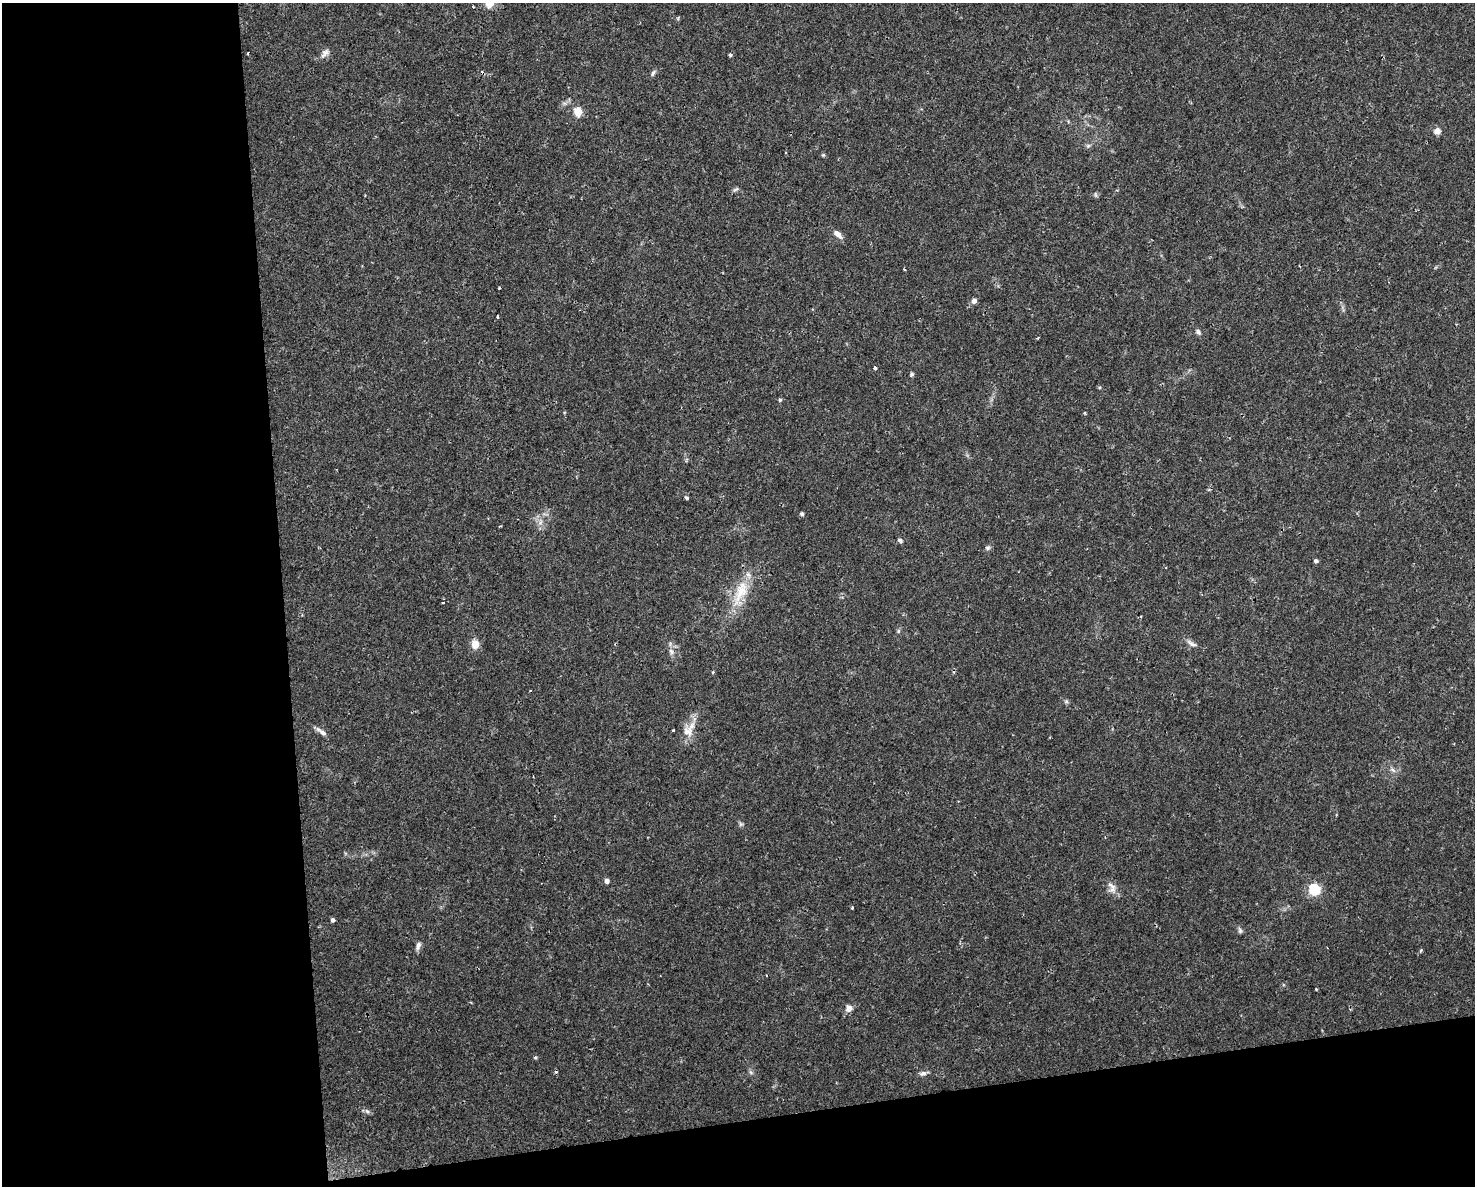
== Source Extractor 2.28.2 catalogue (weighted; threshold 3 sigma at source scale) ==
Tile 10 of 3 x 4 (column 1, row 4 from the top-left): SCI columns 62-1534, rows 1-1184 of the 4496 x 4734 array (HDU 1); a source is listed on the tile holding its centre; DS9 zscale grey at full resolution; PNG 1477 x 1188 px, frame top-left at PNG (2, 3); no overlay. Shown black and unused: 25% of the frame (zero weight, under 2 of 3 exposures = <1% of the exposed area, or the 3 px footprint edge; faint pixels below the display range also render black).
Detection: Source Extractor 2.28.2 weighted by HDU 2 'WHT'; one run over the whole footprint, this tile lists its part. Background 0.0143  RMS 0.0026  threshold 0.0117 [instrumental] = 3 sigma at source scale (4.5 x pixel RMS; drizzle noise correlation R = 1.50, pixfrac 1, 0.0396/0.0396 arcsec/px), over >= 5 px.
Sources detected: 56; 5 cosmic-ray / hot-pixel residue — not listed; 1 inside a brighter listed object's ellipse — not listed separately; the other 50 listed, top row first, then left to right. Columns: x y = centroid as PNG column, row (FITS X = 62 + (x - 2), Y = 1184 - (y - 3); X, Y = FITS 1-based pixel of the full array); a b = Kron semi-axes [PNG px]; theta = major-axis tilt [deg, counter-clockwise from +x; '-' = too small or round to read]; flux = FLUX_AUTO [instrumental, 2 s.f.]
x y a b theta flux
490 3 5 5 - 9.5
248 53 3 2 - 0.21
325 53 14 8 44 1.4
730 55 5 3 - 0.47
653 73 10 5 54 0.65
578 112 5 5 - 9.9
1437 131 8 8 - 1.3
1088 146 6 6 - 0.5
823 155 5 5 - 0.31
736 189 9 4 26 0.53
1095 194 8 3 -71 0.36
838 234 12 7 -41 1.7
974 301 5 4 - 1.6
497 317 3 3 - 1
1198 332 8 6 -50 0.72
875 368 4 3 - 0.88
912 374 6 4 34 0.43
780 400 5 5 - 0.38
687 498 4 3 - 0.82
802 514 5 5 - 0.44
540 522 8 5 59 0.92
900 540 7 5 -31 0.55
988 548 7 6 - 0.58
1316 561 4 4 - 0.74
741 591 39 16 67 8.7
898 631 6 4 89 0.39
1191 643 16 5 -27 1.2
475 644 5 5 - 7.4
671 651 9 7 -59 1
713 672 4 3 - 0.35
1066 701 6 5 - 0.45
673 730 3 3 - 0.29
688 731 19 13 -63 3.3
321 732 17 5 -36 1.3
1393 770 9 4 -36 0.74
741 824 6 6 - 0.48
607 881 4 4 - 1.3
1112 889 11 8 -8 1.5
1314 889 6 5 - 25
852 908 3 3 - 0.33
333 920 4 4 - 0.83
1240 930 8 5 -73 0.6
418 946 11 6 70 1.1
1421 950 4 4 - 0.34
1316 989 3 3 - 0.19
849 1008 10 8 71 1.4
535 1057 5 4 - 0.36
751 1072 7 5 -32 0.51
923 1073 12 6 17 0.94
367 1111 7 4 -44 0.57
Isophote crosses this tile's border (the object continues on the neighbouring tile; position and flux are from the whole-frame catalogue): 1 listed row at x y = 490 3